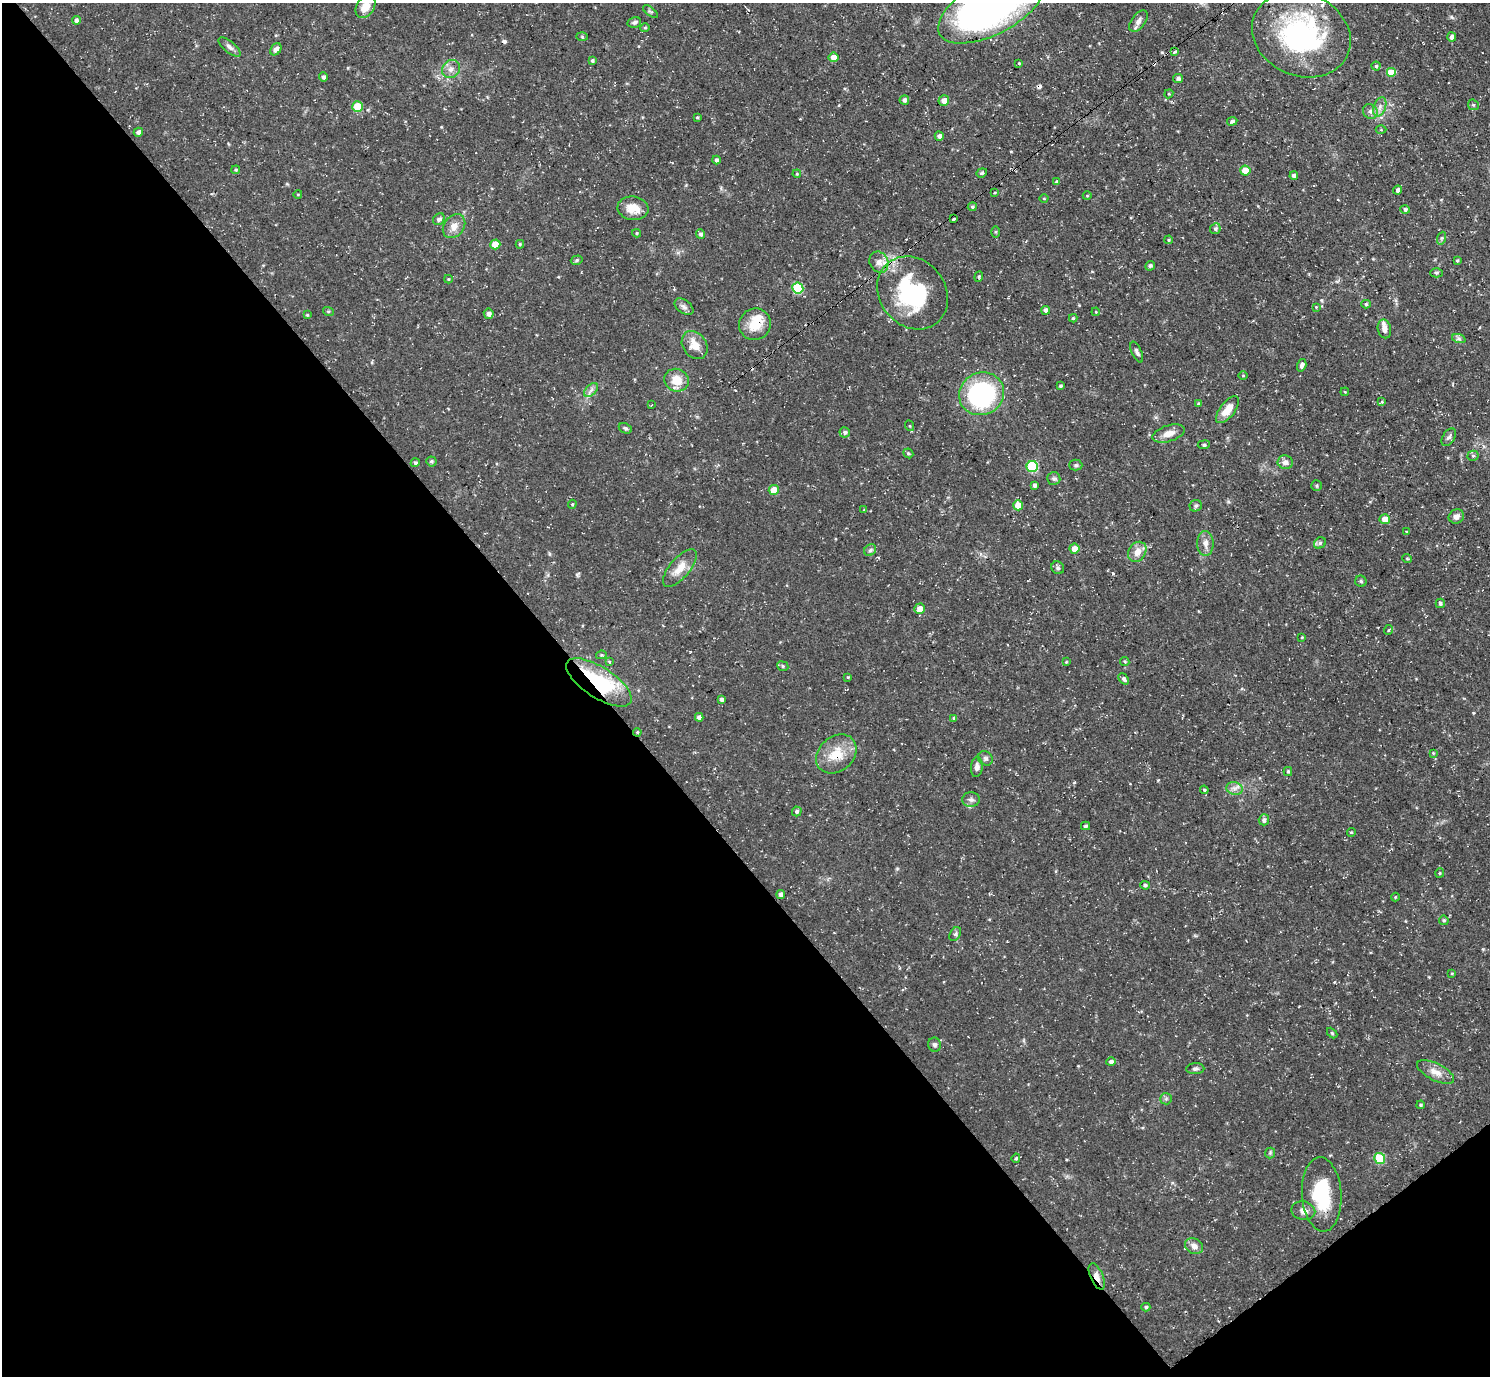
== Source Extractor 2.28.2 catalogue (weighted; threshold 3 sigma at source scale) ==
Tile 14 of 4 x 4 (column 2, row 4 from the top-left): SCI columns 1493-2980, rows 159-1532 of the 5959 x 5956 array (HDU 1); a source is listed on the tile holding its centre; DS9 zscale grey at full resolution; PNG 1492 x 1378 px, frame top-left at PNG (2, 3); each listed source drawn as its Kron ellipse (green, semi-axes under 4 px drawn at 4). Shown black and unused: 42% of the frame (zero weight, under 3 of 4 exposures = <1% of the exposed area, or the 3 px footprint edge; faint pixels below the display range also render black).
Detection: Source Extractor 2.28.2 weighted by HDU 2 'WHT'; one run over the whole footprint, this tile lists its part. Background 0.0482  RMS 0.0042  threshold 0.0189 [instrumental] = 3 sigma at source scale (4.5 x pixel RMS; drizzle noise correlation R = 1.50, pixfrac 1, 0.05/0.05 arcsec/px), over >= 5 px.
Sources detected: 184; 2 inside a brighter object's white glare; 4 cosmic-ray / hot-pixel residue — neither listed nor drawn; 2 inside a brighter listed object's ellipse — not listed separately; the other 176 listed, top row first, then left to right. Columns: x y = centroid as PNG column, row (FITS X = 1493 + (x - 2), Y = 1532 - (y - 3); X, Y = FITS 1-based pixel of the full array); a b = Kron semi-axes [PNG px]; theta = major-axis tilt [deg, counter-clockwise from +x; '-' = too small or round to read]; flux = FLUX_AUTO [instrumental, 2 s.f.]
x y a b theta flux
365 7 12 8 56 5.5
991 8 58 27 27 180
650 12 8 4 -37 0.74
76 20 4 4 - 1.3
1138 21 12 7 54 2.2
634 22 7 5 14 0.89
645 28 4 4 - 0.54
1301 35 51 41 -23 72
582 37 6 4 -2 0.51
1452 37 4 4 - 1.7
230 47 13 5 -40 1.7
276 49 6 5 - 1.9
1175 52 4 3 - 1.3
834 57 5 4 - 4.1
592 60 4 4 - 0.82
1019 63 3 3 - 0.32
1376 66 4 4 - 0.59
451 69 10 8 46 2.5
1391 73 5 5 - 8.8
323 77 5 4 - 1
1178 78 5 4 - 1.1
1169 94 4 4 - 0.53
904 100 4 4 - 1.1
944 100 5 5 - 2.7
1473 105 6 5 - 0.61
357 107 5 5 - 13
1380 107 10 6 70 2
1370 111 8 7 - 1.5
697 117 4 3 - 0.44
1232 121 5 4 - 1.1
1381 130 5 3 - 0.4
138 132 5 4 - 1.3
939 136 4 4 - 1.7
716 160 4 4 - 1.1
236 170 4 3 - 0.51
1245 171 5 5 - 7.1
982 173 5 4 - 0.62
797 174 4 3 - 0.37
1294 176 4 4 - 1.1
1057 182 4 4 - 0.71
1398 190 4 4 - 1.8
995 192 4 3 - 0.39
298 194 4 3 - 0.33
1087 196 4 3 - 0.32
1044 198 4 3 - 0.36
972 207 4 4 - 0.81
633 208 15 11 -8 6.1
1405 209 5 4 - 1
439 219 6 5 - 1.3
954 219 3 3 - 1
454 226 13 10 52 3.6
1215 229 5 5 - 1
995 232 5 4 - 0.53
637 233 4 4 - 0.51
700 234 5 4 - 1.2
1442 238 6 4 71 0.66
1169 240 4 4 - 0.53
495 244 5 5 - 7.9
520 244 4 3 - 0.56
577 260 6 4 17 0.73
1457 260 4 3 - 0.55
879 262 11 9 -60 2.9
1150 266 5 4 - 0.78
1436 273 6 4 0 0.68
979 277 5 4 - 0.64
448 279 4 4 - 0.51
798 288 5 5 - 26
913 293 39 33 -51 47
1366 304 5 4 - 0.63
684 307 11 6 -37 1.5
1316 307 3 3 - 0.3
1046 310 4 4 - 1.4
328 311 5 3 - 0.44
1096 312 4 3 - 0.32
489 314 5 5 - 1.6
307 315 4 4 - 0.51
1073 318 4 4 - 0.52
755 324 16 15 - 8.6
1384 329 9 6 -77 2.2
1459 339 7 4 -19 0.86
695 345 15 11 -54 5.5
1137 352 11 5 -65 1.3
1302 365 6 4 72 1.5
1243 376 5 3 - 0.35
676 380 12 11 - 6.6
1060 386 3 3 - 0.71
591 390 8 5 46 1.4
1345 392 4 3 - 0.39
982 394 23 21 24 61
1382 402 4 3 - 0.88
1199 404 4 4 - 0.61
651 405 3 2 - 0.25
1227 410 16 7 51 5.9
910 426 5 3 - 0.41
625 428 7 4 -27 0.74
845 432 5 5 - 1.1
1169 434 17 8 17 3.8
1449 437 10 6 57 1.3
1204 445 6 3 7 0.56
908 453 5 4 - 0.65
1473 456 5 5 - 0.72
431 461 5 5 - 0.72
1285 462 7 7 - 1.9
415 463 5 4 - 0.88
1076 465 6 5 - 0.8
1032 466 5 5 - 30
1054 479 7 6 - 0.99
1034 485 4 4 - 1
1316 486 5 5 - 0.67
774 490 5 5 - 5.8
572 504 4 3 - 0.51
1018 505 5 5 - 6.3
1196 506 6 5 - 0.89
864 510 4 3 - 0.33
1456 516 8 7 - 1.9
1385 519 5 5 - 4
1407 532 4 3 - 0.46
1205 543 12 8 -89 2.5
1320 543 6 5 - 0.89
1074 549 5 5 - 3.7
870 550 6 5 - 0.92
1137 552 11 8 56 4
1407 558 5 3 - 0.39
680 568 23 10 50 5.8
1058 568 7 6 - 1
1361 581 6 5 - 0.9
1440 603 5 4 - 0.83
920 609 5 5 - 3.2
1388 630 5 3 - 0.41
1302 637 4 3 - 0.38
601 655 5 4 - 0.53
1125 661 5 4 - 0.54
609 662 3 3 - 0.88
1066 662 4 3 - 0.37
783 666 6 4 -25 0.76
848 677 4 3 - 0.4
1124 679 6 4 -48 1.2
599 682 37 15 -33 37
722 699 4 3 - 1.4
699 717 4 4 - 1.8
954 718 4 4 - 0.78
637 732 4 4 - 0.53
1433 753 4 4 - 0.38
836 754 22 17 41 10
985 758 8 6 -43 1.1
977 767 10 6 84 1.7
1288 771 4 4 - 0.7
1234 788 8 6 -16 1.9
1204 790 4 4 - 0.5
971 800 9 7 -2 1.5
797 811 5 4 - 0.89
1264 820 5 5 - 1.2
1085 826 4 3 - 0.65
1351 832 4 4 - 0.54
1440 873 5 4 - 0.55
1145 885 5 4 - 0.83
781 895 4 4 - 1.9
1395 897 4 4 - 0.4
1444 920 5 4 - 0.68
955 934 7 5 60 0.89
1452 973 4 3 - 0.46
1332 1033 6 4 -46 0.54
935 1045 7 6 - 1.2
1111 1062 5 4 - 1.3
1195 1069 9 5 3 1.1
1436 1072 20 8 -27 4.1
1166 1099 6 5 - 0.78
1421 1105 4 3 - 0.52
1270 1153 5 5 - 0.66
1016 1158 5 4 - 0.61
1380 1158 5 5 - 19
1322 1194 37 20 -86 24
1303 1211 12 9 -12 2.5
1194 1246 9 7 -28 2.5
1097 1276 14 6 -66 2.7
1146 1307 4 4 - 0.69
Overlapping masked pixels (flux is a lower limit): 5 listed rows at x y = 1301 35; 599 682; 637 732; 836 754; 1097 1276
Isophote crosses this tile's border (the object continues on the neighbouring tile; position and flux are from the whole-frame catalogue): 2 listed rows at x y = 365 7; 991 8